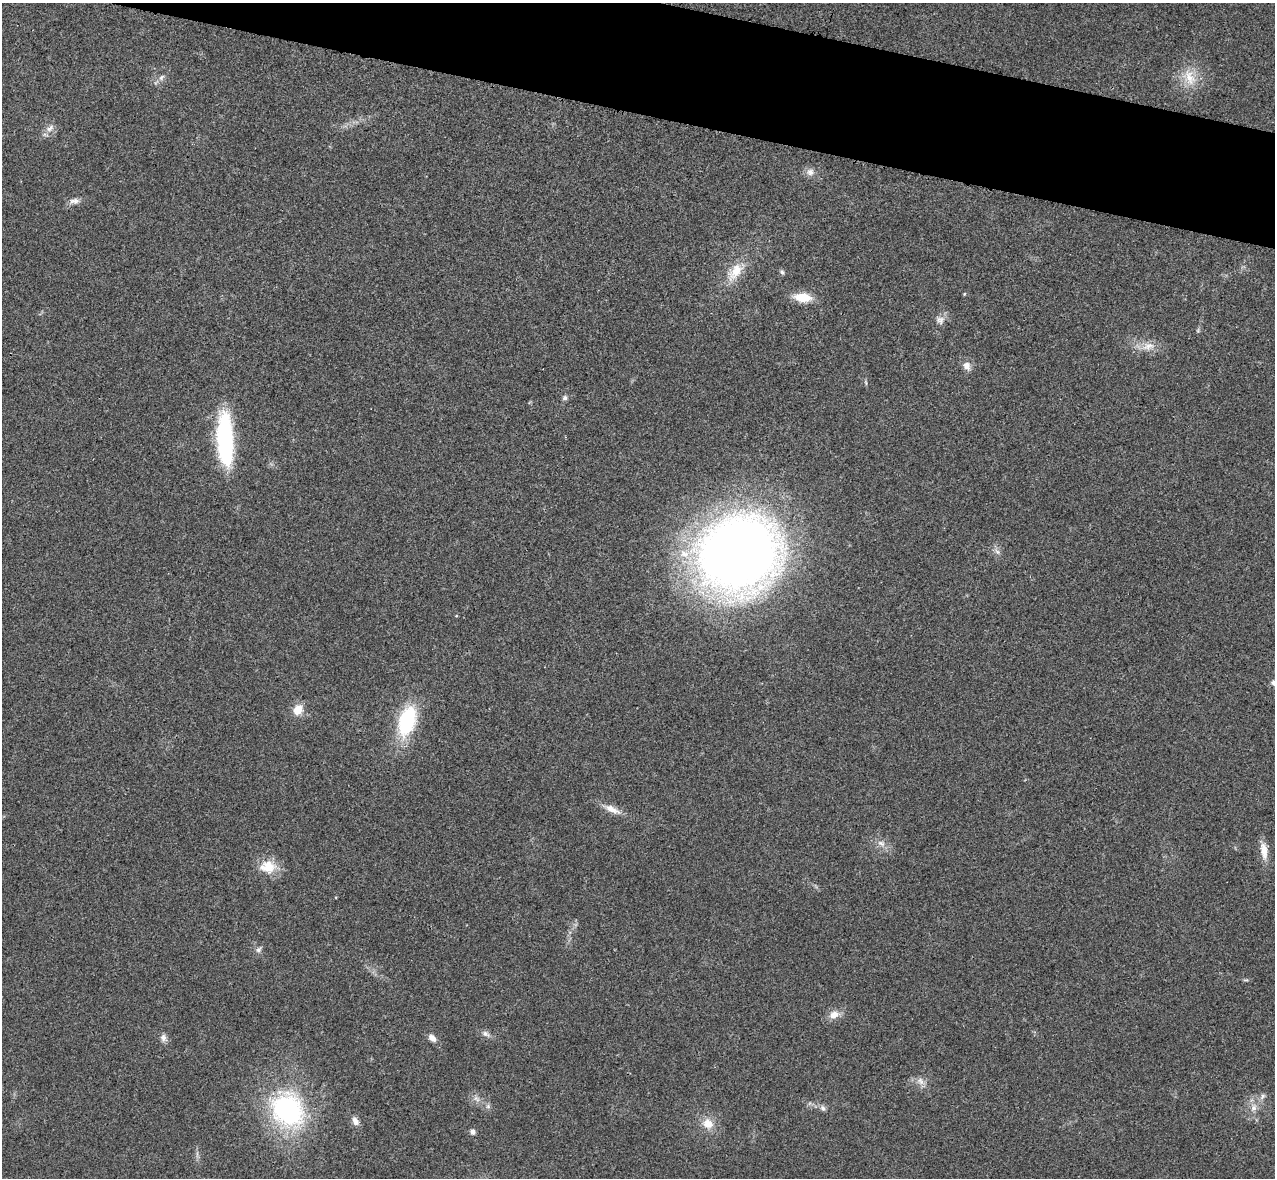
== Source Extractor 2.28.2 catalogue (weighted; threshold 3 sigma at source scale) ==
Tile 11 of 4 x 4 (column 3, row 3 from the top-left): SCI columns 2566-3838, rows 1358-2533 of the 5134 x 5189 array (HDU 1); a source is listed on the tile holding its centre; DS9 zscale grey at full resolution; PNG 1277 x 1180 px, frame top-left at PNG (2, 3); no overlay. Shown black and unused: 7% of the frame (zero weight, under 3 of 4 exposures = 6% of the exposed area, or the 3 px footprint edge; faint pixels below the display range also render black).
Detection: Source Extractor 2.28.2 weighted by HDU 2 'WHT'; one run over the whole footprint, this tile lists its part. Background 0.0207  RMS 0.0044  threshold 0.0197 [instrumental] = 3 sigma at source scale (4.5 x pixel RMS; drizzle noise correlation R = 1.50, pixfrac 1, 0.05/0.05 arcsec/px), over >= 5 px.
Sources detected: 38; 1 inside a brighter object's white glare — not listed; the other 37 listed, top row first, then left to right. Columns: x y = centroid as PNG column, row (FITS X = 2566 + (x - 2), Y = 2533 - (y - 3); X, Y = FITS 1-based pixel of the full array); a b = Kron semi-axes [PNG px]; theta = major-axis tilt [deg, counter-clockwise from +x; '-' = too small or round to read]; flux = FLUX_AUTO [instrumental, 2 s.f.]
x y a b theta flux
161 77 8 6 68 1.2
1189 77 24 13 -70 8.2
50 128 12 7 39 2.3
810 172 10 10 - 2.3
74 201 15 7 3 2.2
735 271 27 14 55 9.1
782 272 6 5 - 0.82
964 294 4 3 - 0.42
803 297 16 8 -6 10
940 320 11 10 - 2.3
1148 346 16 9 17 4.1
967 365 10 8 -63 2.9
565 398 6 6 - 1.2
225 439 53 15 -87 52
739 553 54 48 5 560
1273 683 7 6 - 1.4
298 710 11 9 54 6.1
407 721 33 17 73 32
612 809 21 8 -25 4.4
881 843 8 6 -21 1.7
1264 850 21 8 -84 4.9
268 867 22 17 1 8.7
258 950 8 6 45 1.2
834 1015 14 10 25 3.7
486 1034 10 6 -37 1.6
163 1038 10 7 -85 1.8
432 1038 10 6 -43 2.4
920 1081 11 7 -53 2.2
1263 1096 7 6 - 1.1
476 1099 11 3 -40 1.2
488 1106 6 5 - 0.86
823 1108 8 6 -52 1.4
1254 1108 9 7 55 2.2
288 1110 33 29 -54 71
355 1121 12 8 -57 2.2
708 1123 15 12 -31 5.5
473 1132 6 6 - 1.4
Isophote crosses this tile's border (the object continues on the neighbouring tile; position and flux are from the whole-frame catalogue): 1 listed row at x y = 1273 683